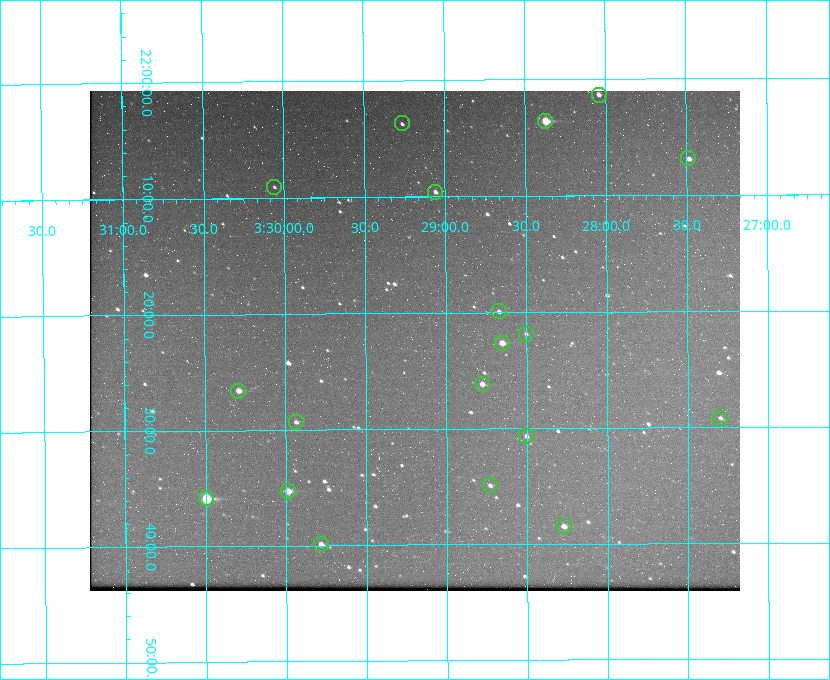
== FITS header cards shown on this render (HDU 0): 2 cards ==
NAXIS1  =                  650 / Width of table row in bytes
NAXIS2  =                  500 / Number of rows in table

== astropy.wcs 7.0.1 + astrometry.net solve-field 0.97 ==
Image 650 x 500 px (HDU 0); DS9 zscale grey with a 90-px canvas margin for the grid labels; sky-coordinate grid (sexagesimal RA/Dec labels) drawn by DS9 from the SOLVED WCS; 19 Tycho-2 reference stars matched to detected sources circled (green)
Header WCS: none
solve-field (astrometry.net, Tycho-2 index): SOLVED blind (the file carries no WCS)
Solved WCS: RA---TAN-SIP/DEC--TAN-SIP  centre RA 03:29:12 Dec +22:22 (52.30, +22.37 deg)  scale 5.17 arcsec/px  FOV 56.0' x 43.1'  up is -180 deg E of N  parity flipped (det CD > 0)
(file carries no celestial WCS; the grid is the blind solution)
Tycho-2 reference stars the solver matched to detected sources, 19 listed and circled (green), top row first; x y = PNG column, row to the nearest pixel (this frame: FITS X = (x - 90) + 1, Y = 500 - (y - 91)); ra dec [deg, ICRS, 3 dp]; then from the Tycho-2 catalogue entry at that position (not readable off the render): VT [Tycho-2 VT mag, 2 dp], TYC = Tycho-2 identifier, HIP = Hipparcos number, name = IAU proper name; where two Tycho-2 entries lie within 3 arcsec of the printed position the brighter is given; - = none
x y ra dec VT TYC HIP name
599 95 52.010 +22.023 11.65 1246-553-1 16144 -
545 121 52.094 +22.059 8.73 1246-565-1 16174 -
402 123 52.316 +22.062 11.63 1246-490-1 - -
688 158 51.872 +22.114 10.68 1245-1095-1 - -
274 187 52.515 +22.151 11.55 1246-639-1 - -
435 192 52.265 +22.160 11.20 1246-515-1 - -
499 311 52.168 +22.332 11.56 1246-558-1 - -
526 334 52.126 +22.364 12.17 1246-628-1 - -
502 343 52.163 +22.377 10.31 1246-508-1 - -
482 384 52.194 +22.436 11.10 1246-758-1 - -
238 391 52.573 +22.443 9.90 1246-338-1 - -
720 418 51.824 +22.487 11.65 1245-1005-1 - -
296 422 52.484 +22.489 11.63 1246-473-1 - -
526 436 52.126 +22.511 11.81 1797-918-1 - -
490 485 52.183 +22.582 11.55 1797-1044-1 - -
288 491 52.497 +22.588 9.77 1798-224-1 - -
206 498 52.624 +22.598 10.47 1798-308-1 - -
564 526 52.069 +22.641 10.36 1797-946-1 - -
321 544 52.446 +22.665 11.05 1798-126-1 - -